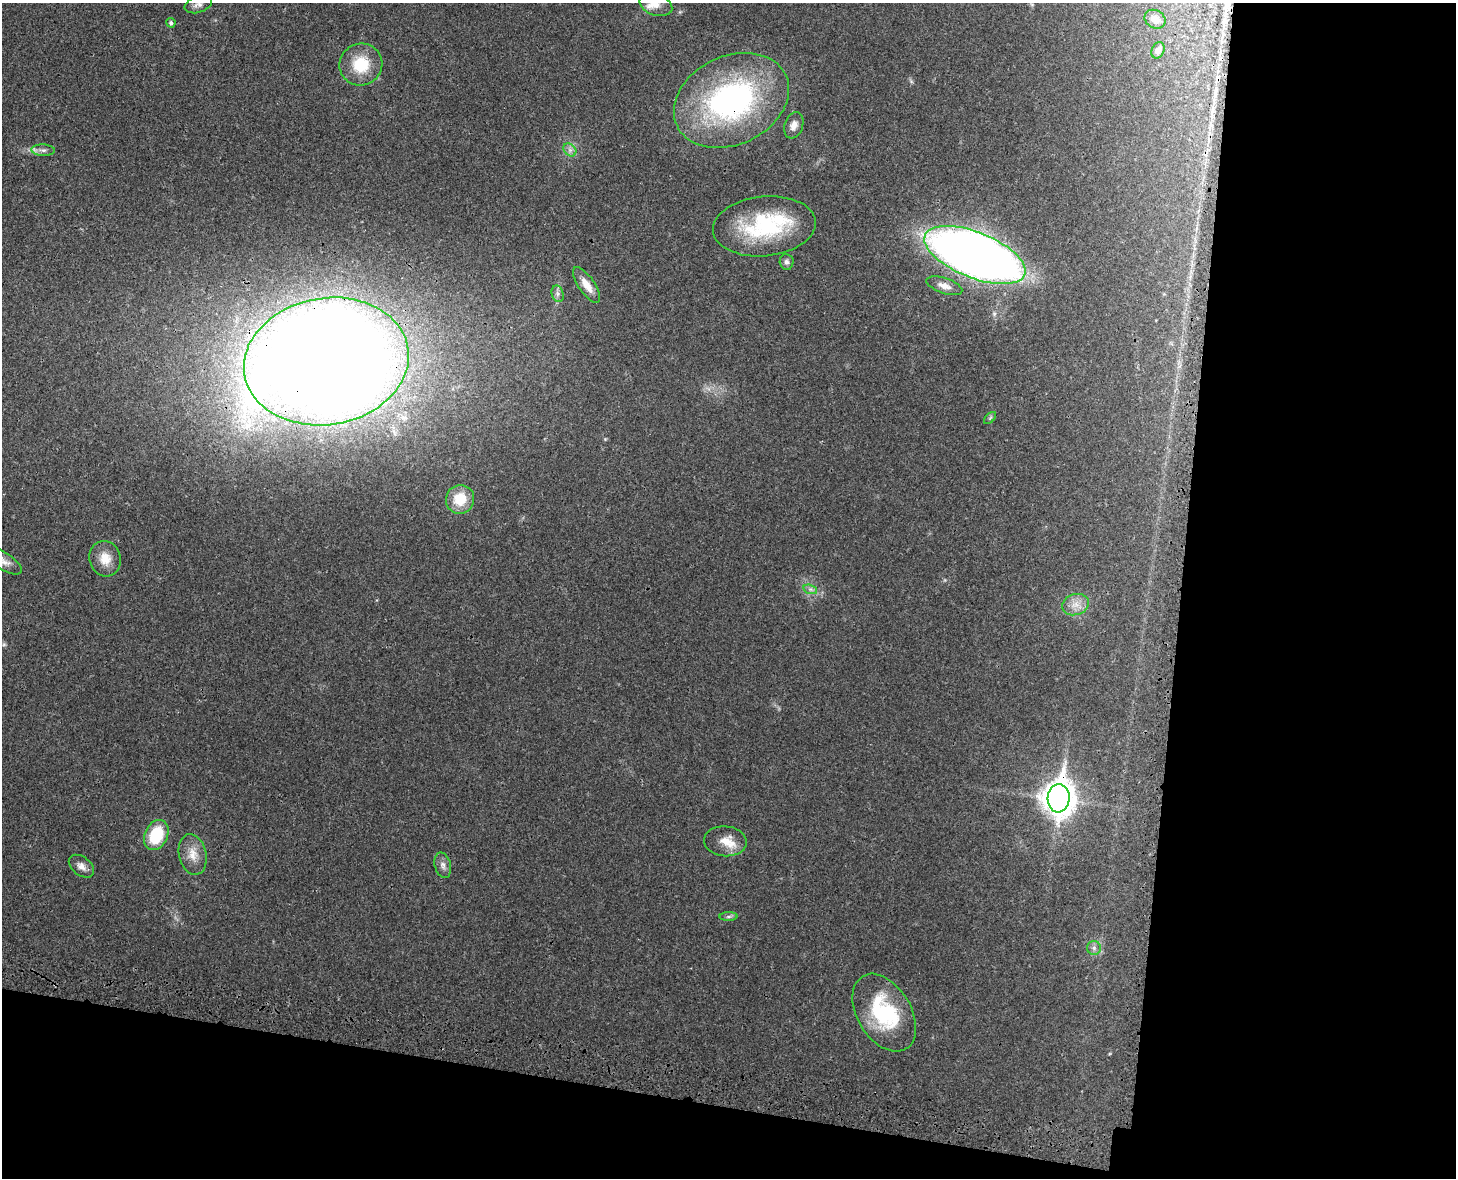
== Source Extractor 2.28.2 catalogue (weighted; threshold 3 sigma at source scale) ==
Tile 12 of 3 x 4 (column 3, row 4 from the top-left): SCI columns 3100-4553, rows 86-1261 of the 4860 x 4873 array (HDU 1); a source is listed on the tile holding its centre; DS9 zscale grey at full resolution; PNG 1458 x 1180 px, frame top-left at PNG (2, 3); each listed source drawn as its Kron ellipse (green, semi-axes under 4 px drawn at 4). Shown black and unused: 25% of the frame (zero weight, under 3 of 4 exposures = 8% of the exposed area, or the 3 px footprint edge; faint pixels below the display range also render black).
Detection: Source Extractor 2.28.2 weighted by HDU 2 'WHT'; one run over the whole footprint, this tile lists its part. Background 0.0215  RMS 0.0034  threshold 0.0155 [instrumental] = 3 sigma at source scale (4.5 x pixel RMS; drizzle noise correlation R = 1.50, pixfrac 1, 0.05/0.05 arcsec/px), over >= 5 px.
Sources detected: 36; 1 too faint to see at this stretch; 1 cosmic-ray / hot-pixel residue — neither listed nor drawn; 2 inside a brighter listed object's ellipse — not listed separately; the other 32 listed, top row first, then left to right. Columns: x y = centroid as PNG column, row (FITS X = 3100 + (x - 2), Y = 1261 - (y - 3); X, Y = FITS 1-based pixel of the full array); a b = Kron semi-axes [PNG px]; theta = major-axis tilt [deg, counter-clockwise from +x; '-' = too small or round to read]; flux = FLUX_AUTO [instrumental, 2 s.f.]
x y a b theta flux
198 4 14 8 18 1.8
656 5 17 10 -19 3.1
1155 19 11 9 -30 2.5
171 23 5 4 - 0.81
1158 50 8 6 66 1.5
361 65 22 21 - 11
731 100 60 44 25 86
794 125 13 9 70 2.4
43 150 12 6 -3 1.5
570 150 7 5 -45 1.2
764 226 52 30 6 34
975 255 54 23 -22 390
786 262 8 7 - 1.1
587 285 21 8 -56 4.6
944 286 19 7 -18 2.7
558 294 8 6 -74 1.1
326 361 83 63 10 1300
990 418 7 4 45 0.57
460 499 14 14 - 9
105 559 18 15 -75 5.3
4 561 20 8 -34 2.5
810 589 7 4 -17 0.88
1075 605 14 10 18 3.3
1059 798 14 11 86 520
156 835 16 11 65 15
725 841 21 15 -5 5.6
193 854 21 13 -78 4.9
443 865 13 8 -74 1.7
81 866 14 9 -39 2.1
729 917 9 4 1 0.75
1094 948 7 7 - 1.1
884 1013 42 27 -59 28
Overlapping masked pixels (flux is a lower limit): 3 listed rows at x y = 731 100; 326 361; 1059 798
Isophote crosses this tile's border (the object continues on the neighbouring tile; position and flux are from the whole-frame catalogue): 3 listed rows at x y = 198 4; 656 5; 4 561